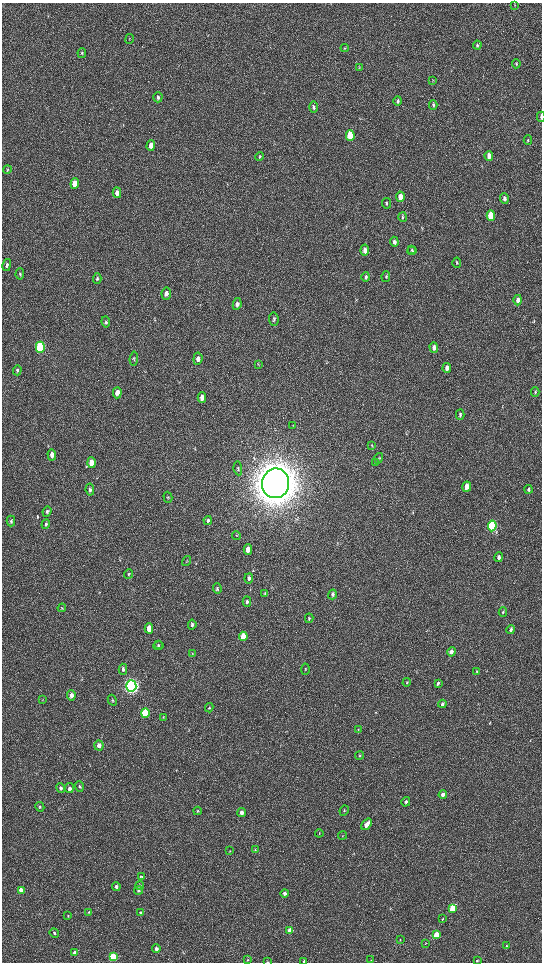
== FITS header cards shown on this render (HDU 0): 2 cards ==
NAXIS1  =                 1080 / length of data axis 1
NAXIS2  =                 1920 / length of data axis 2

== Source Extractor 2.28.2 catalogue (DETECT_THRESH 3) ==
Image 1080 x 1920 px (HDU 0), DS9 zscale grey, zoomed out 1/2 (1 PNG px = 2 x 2 image px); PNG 544 x 964 px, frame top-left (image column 1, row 1919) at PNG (2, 3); each listed source drawn as its Kron ellipse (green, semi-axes under 4 px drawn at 4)
Background 522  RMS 36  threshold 107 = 3 sigma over >= 5 px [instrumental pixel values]
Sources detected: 148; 3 cannot appear on this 1/2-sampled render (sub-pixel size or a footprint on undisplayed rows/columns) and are neither listed nor drawn; the other 145 listed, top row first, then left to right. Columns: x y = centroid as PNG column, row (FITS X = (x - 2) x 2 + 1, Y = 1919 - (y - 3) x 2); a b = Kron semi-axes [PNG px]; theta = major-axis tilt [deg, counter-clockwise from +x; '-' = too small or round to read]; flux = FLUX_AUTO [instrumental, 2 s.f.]
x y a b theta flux
514 5 3 2 - 3.8e+03
129 39 5 3 - 6.7e+03
477 45 4 3 - 1.1e+04
345 48 4 3 - 4.8e+03
82 53 5 3 - 7.9e+03
516 64 5 3 - 7.3e+03
359 68 4 3 - 4.8e+03
432 81 3 2 - 3.1e+03
158 97 5 4 - 1.3e+04
398 101 4 3 - 1.1e+04
433 105 5 4 - 1.0e+04
314 107 6 3 89 1.2e+04
541 117 5 2 - 2.9e+04
350 135 5 4 - 4.2e+05
528 140 5 3 - 6.6e+03
151 146 5 4 - 6.1e+04
489 156 5 3 - 4.2e+04
259 157 5 3 - 6.9e+03
7 170 4 3 - 6.1e+03
75 184 5 4 - 1.2e+05
117 193 5 4 - 3.5e+04
400 197 5 4 - 6.9e+04
504 198 5 4 - 1.8e+04
386 203 5 3 - 1.1e+04
491 216 5 4 - 3.2e+05
403 217 5 4 - 8.6e+03
394 242 5 4 - 2.3e+04
412 249 4 3 - 6.5e+03
365 250 6 4 85 4.0e+04
412 251 4 4 - 8.7e+03
457 263 5 3 - 7.9e+03
7 265 6 3 77 1.4e+04
20 274 5 3 - 9.4e+03
386 276 5 3 - 9.2e+03
366 277 5 4 - 1.4e+04
97 278 5 4 - 1.0e+04
166 293 6 4 81 3.0e+04
518 300 5 4 - 2.9e+04
237 304 6 4 82 2.5e+04
274 319 6 4 -82 1.5e+04
106 322 5 4 - 1.0e+04
40 347 5 4 - 9.6e+05
434 347 5 4 - 2.6e+04
134 359 7 3 84 8.5e+03
198 359 6 4 84 3.6e+04
258 364 4 3 - 5.8e+03
447 368 5 3 - 3.2e+04
17 370 5 4 - 1.1e+04
535 392 4 3 - 8.9e+03
117 393 5 4 - 3.3e+04
202 397 5 4 - 5.3e+04
460 415 5 3 - 1.2e+04
293 425 3 3 - 5.2e+03
372 445 4 3 - 6.2e+03
52 455 5 4 - 4.0e+04
379 458 5 3 - 7.5e+03
91 463 5 4 - 1.1e+05
376 463 3 3 - 4.7e+03
238 468 7 3 -81 1.1e+04
276 483 15 13 83 2.5e+07
467 487 5 4 - 7.2e+04
528 489 4 3 - 1.1e+04
90 490 6 4 -83 1.3e+04
168 497 5 3 - 8.7e+03
47 511 5 4 - 1.2e+04
208 520 4 4 - 9.1e+03
11 521 5 4 - 1.3e+04
46 524 5 4 - 1.2e+04
492 526 5 4 - 9.8e+05
236 535 4 3 - 6.6e+03
248 550 5 4 - 7.1e+04
499 557 5 4 - 2.0e+04
187 561 5 2 - 5.1e+03
129 574 5 3 - 6.1e+03
249 578 5 4 - 2.0e+04
217 589 5 4 - 1.1e+04
265 593 4 3 - 5.3e+03
332 594 5 3 - 1.5e+04
247 602 5 4 - 1.3e+04
62 608 4 3 - 6.3e+03
503 612 4 3 - 8.9e+03
309 618 5 3 - 7.5e+03
192 625 5 4 - 1.3e+04
149 628 5 4 - 8.3e+04
511 629 4 3 - 1.9e+04
243 636 5 4 - 2.0e+05
158 644 4 3 - 6.1e+03
158 646 5 4 - 9.2e+03
451 652 5 3 - 2.4e+04
192 654 4 3 - 5.7e+03
123 669 5 4 - 1.8e+04
305 669 5 1 - 4.3e+03
477 672 4 3 - 7.4e+03
407 682 4 3 - 5.9e+03
438 683 4 3 - 1.2e+04
131 686 6 5 - 3.6e+06
71 695 5 4 - 3.7e+04
42 700 3 2 - 4.9e+03
112 700 6 3 -63 7.3e+03
442 704 4 3 - 1.9e+04
209 708 5 3 - 8.1e+03
145 713 5 4 - 4.5e+05
163 717 3 2 - 4.8e+03
358 730 3 3 - 4.3e+03
99 745 5 4 - 3.6e+04
360 755 4 3 - 8.2e+03
79 787 5 4 - 1.2e+04
60 788 5 4 - 1.4e+04
69 788 5 4 - 2.2e+04
443 795 4 3 - 3.4e+04
406 802 5 4 - 1.3e+04
40 807 5 4 - 9.5e+03
197 811 4 3 - 5.7e+03
344 811 5 4 - 8.2e+03
242 812 4 4 - 2.9e+04
367 824 6 4 52 6.7e+04
319 833 4 2 - 4.0e+03
343 836 4 2 - 4.7e+03
255 849 4 2 - 4.6e+03
230 851 3 2 - 3.7e+03
141 876 3 3 - 8.1e+03
116 886 4 4 - 1.8e+04
140 886 4 4 - 8.7e+03
21 890 4 3 - 6.1e+04
138 891 4 3 - 9.6e+03
285 893 4 4 - 2.3e+04
453 908 4 3 - 4.9e+05
89 912 4 3 - 7.4e+03
141 913 4 3 - 1.2e+04
68 916 4 3 - 6.4e+03
442 919 3 3 - 5.9e+03
290 930 4 3 - 1.1e+05
54 933 5 4 - 1.1e+04
436 935 4 3 - 1.4e+05
400 940 4 3 - 6.2e+03
425 943 3 2 - 4.9e+03
506 946 4 3 - 5.8e+03
156 949 4 4 - 2.8e+04
75 952 3 3 - 2.4e+04
113 957 4 4 - 4.3e+05
247 960 4 3 - 6.4e+03
371 960 3 3 - 4.4e+03
304 961 4 3 - 8.5e+03
477 961 3 3 - 8.3e+03
268 962 4 2 - 4.8e+03
At the frame edge (FLAGS 8, measured only in part): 4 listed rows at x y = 541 117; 304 961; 477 961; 268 962
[3 sub-pixel or undisplayed-footprint detections neither listed nor drawn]